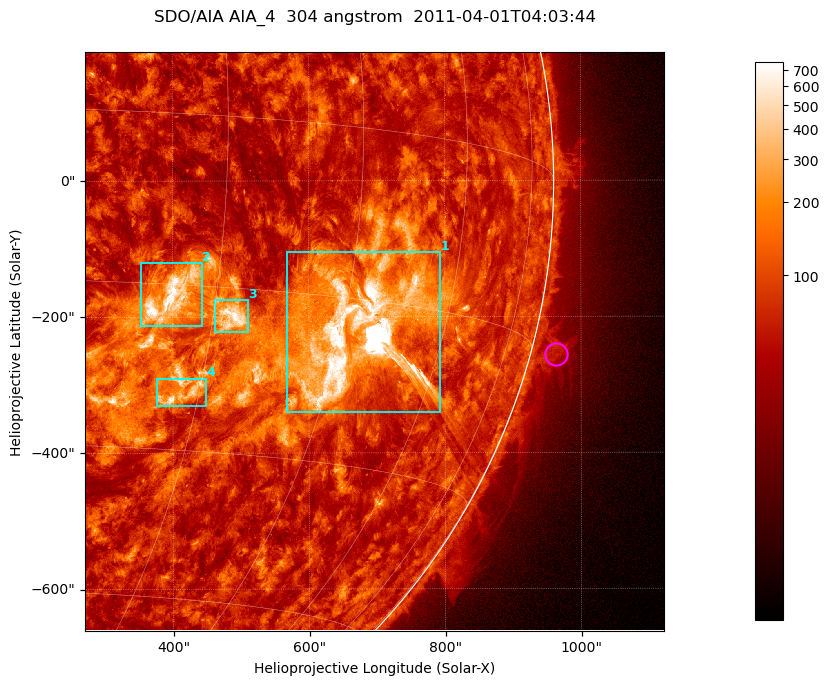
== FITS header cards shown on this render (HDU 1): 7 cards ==
TELESCOP= 'SDO/AIA '           / For AIA: SDO/AIA
INSTRUME= 'AIA_4   '           / For AIA: AIA_ATA1, AIA_ATA2, AIA_ATA3 or AIA_AT
WAVELNTH=                  304 / [angstrom] Wavelength
WAVEUNIT= 'angstrom'           / Wavelength unit: angstrom
DATE-OBS= '2011-04-01T04:03:44.123' / [ISO] Date when observation started; ISO 8
CTYPE1  = 'HPLN-TAN'           / CTYPE1; Typically HPLN
CTYPE2  = 'HPLT-TAN'           / CTYPE2; Typically HPLT

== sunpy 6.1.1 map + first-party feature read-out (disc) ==
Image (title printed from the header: SDO/AIA AIA_4  304 angstrom  2011-04-01T04:03:44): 1418 x 1418 px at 0.6 arcsec/px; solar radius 960 arcsec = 1600 px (partial field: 18% of the solar disc is inside the frame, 73% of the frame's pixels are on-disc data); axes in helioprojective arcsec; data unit not stated in the header (colour bar unlabelled)
Orientation: roll -0.132 deg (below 1 deg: not rotated)
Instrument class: DISC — disc imager (sunpy class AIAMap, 304 A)
Bright regions (active regions / flare kernels): reference = the on-disc median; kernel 11 px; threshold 5 sigma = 174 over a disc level ~72.3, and >= 1.15x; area >= 2010 px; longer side >= 17 px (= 10 arcsec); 4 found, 4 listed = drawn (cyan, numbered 1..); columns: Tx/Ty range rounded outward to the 2 arcsec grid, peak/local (2 s.f.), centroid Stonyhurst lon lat
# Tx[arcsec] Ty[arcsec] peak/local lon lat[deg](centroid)
1 566..792 -340..-104 188 +48 -18
2 352..444 -214..-120 13 +26 -16
3 460..510 -224..-174 11 +32 -18
4 376..448 -332..-290 9.1 +28 -25
Off-limb structures (1.02-1.3 R_sun): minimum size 400 px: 5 found; the strongest spans PA ~250..260 deg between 1.02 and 1.08 R_sun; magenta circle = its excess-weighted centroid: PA ~255 deg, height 1.04 R_sun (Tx ~964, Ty ~-256 arcsec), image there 2.3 x the reference